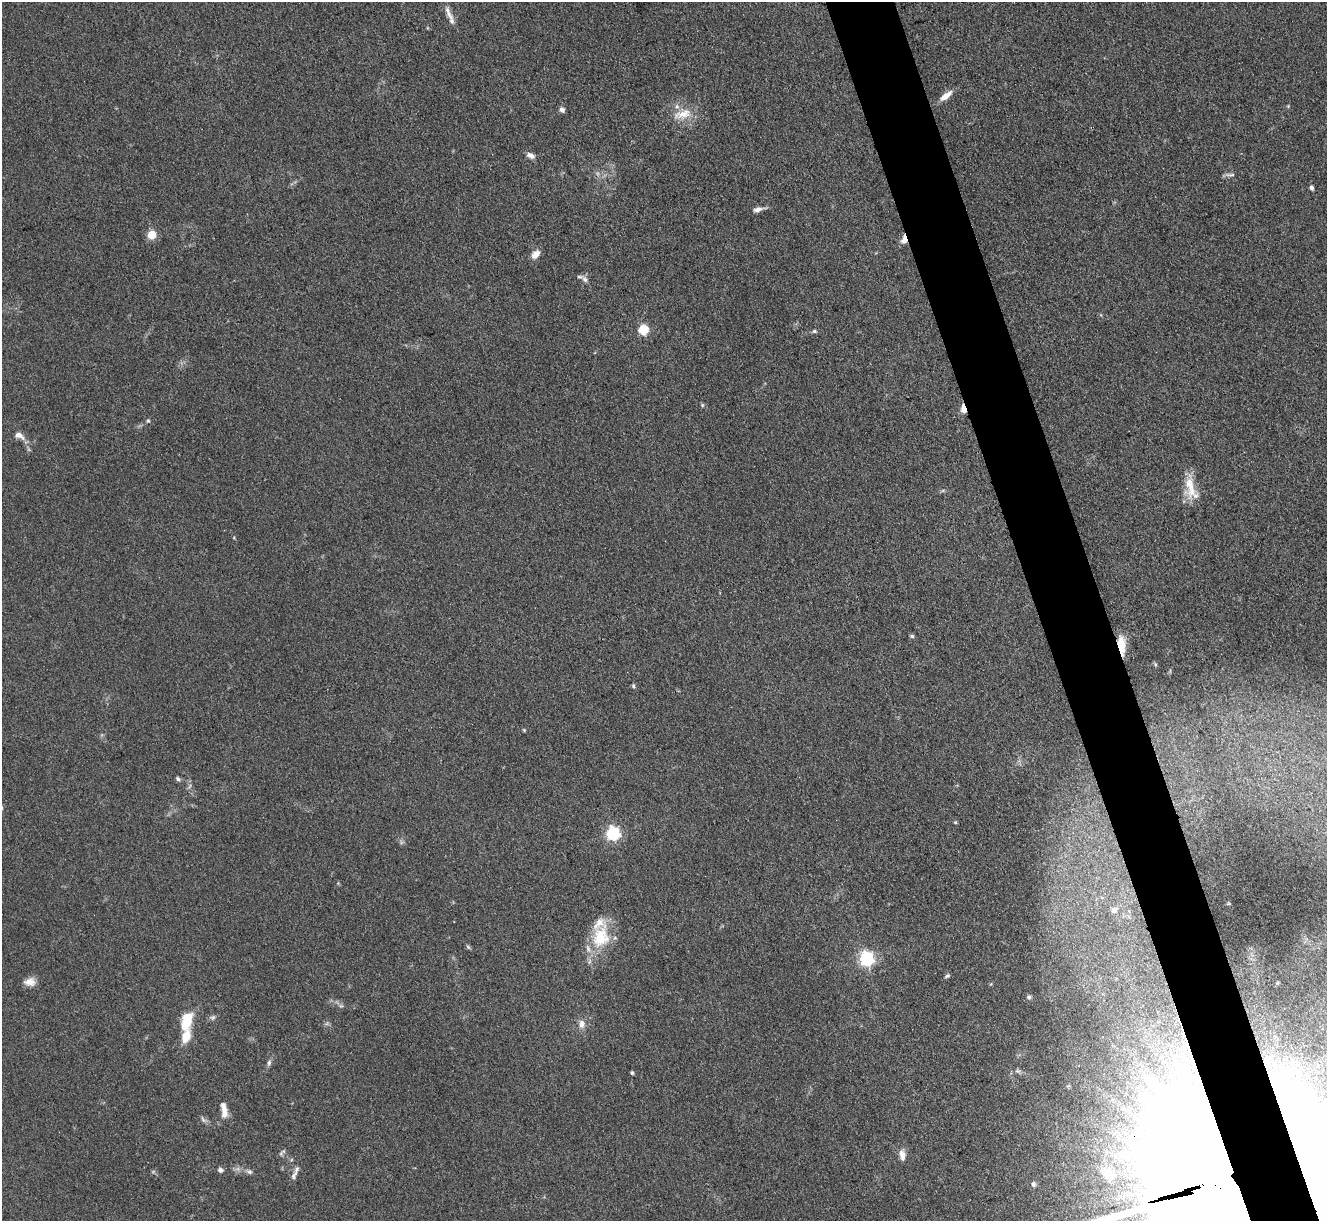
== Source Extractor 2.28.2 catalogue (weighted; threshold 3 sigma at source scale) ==
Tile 6 of 4 x 4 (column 2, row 2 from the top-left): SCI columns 1334-2658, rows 2712-3930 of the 5316 x 5299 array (HDU 1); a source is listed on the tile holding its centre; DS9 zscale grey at full resolution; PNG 1329 x 1223 px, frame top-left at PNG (2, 2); no overlay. Shown black and unused: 5% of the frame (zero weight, under 3 of 4 exposures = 1% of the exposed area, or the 3 px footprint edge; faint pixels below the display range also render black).
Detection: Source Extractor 2.28.2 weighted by HDU 2 'WHT'; one run over the whole footprint, this tile lists its part. Background 0.111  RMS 0.0067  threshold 0.0302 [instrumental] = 3 sigma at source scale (4.5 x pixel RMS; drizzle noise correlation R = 1.50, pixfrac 1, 0.05/0.05 arcsec/px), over >= 5 px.
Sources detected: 59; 1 too faint to see at this stretch — not listed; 6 inside a brighter listed object's ellipse — not listed separately; the other 52 listed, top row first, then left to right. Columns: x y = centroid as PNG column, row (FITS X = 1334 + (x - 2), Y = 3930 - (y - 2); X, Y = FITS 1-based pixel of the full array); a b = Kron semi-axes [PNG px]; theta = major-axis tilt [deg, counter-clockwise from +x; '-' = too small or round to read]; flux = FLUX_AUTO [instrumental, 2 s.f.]
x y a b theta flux
449 13 26 6 -64 5.7
946 96 17 7 37 6.6
562 110 7 6 - 2.4
683 114 28 11 16 12
530 155 10 7 -29 3.3
1230 175 14 4 0 1.9
1312 188 6 4 -73 1.7
758 209 14 5 13 3.6
152 235 5 5 - 27
904 239 10 6 83 5
535 254 11 8 48 5.1
585 279 9 7 -50 2.8
643 330 5 5 - 48
814 331 6 5 - 1.3
702 405 5 5 - 0.9
963 409 11 5 -83 5.7
148 421 5 4 - 0.93
19 436 15 8 -28 4.8
1189 484 28 16 -89 14
943 490 6 4 19 1
912 636 6 5 - 1.1
1121 648 20 10 -74 12
633 686 6 4 -70 1.1
524 730 6 3 -46 0.69
178 779 6 5 - 1.4
955 822 6 3 -18 0.7
613 833 6 6 - 130
1114 910 11 8 50 3.2
601 937 31 24 81 28
468 947 7 4 -45 1.1
866 959 6 6 - 170
947 976 7 4 29 1.3
30 982 14 10 5 5.4
1029 997 5 5 - 1.2
341 1006 7 4 -18 1.3
213 1017 8 6 37 1.7
186 1021 19 10 73 21
582 1024 12 8 90 4.5
269 1063 9 5 81 1.8
1017 1071 7 5 -2 1.5
632 1073 4 3 - 1.2
224 1110 19 7 -82 6.8
203 1119 11 4 -65 1.6
281 1154 7 7 - 1.6
902 1155 14 7 -83 4.7
1305 1155 119 47 -71 1000
220 1170 6 5 - 2.1
249 1172 8 6 -13 1.8
1108 1173 17 10 -41 8.8
294 1175 13 6 62 2.7
1033 1184 7 6 - 1.8
1218 1185 58 53 -22 92000
Overlapping masked pixels (flux is a lower limit): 5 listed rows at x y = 904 239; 963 409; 1121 648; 1305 1155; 1218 1185
Isophote crosses this tile's border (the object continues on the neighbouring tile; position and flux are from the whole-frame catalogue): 2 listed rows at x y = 1305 1155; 1218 1185